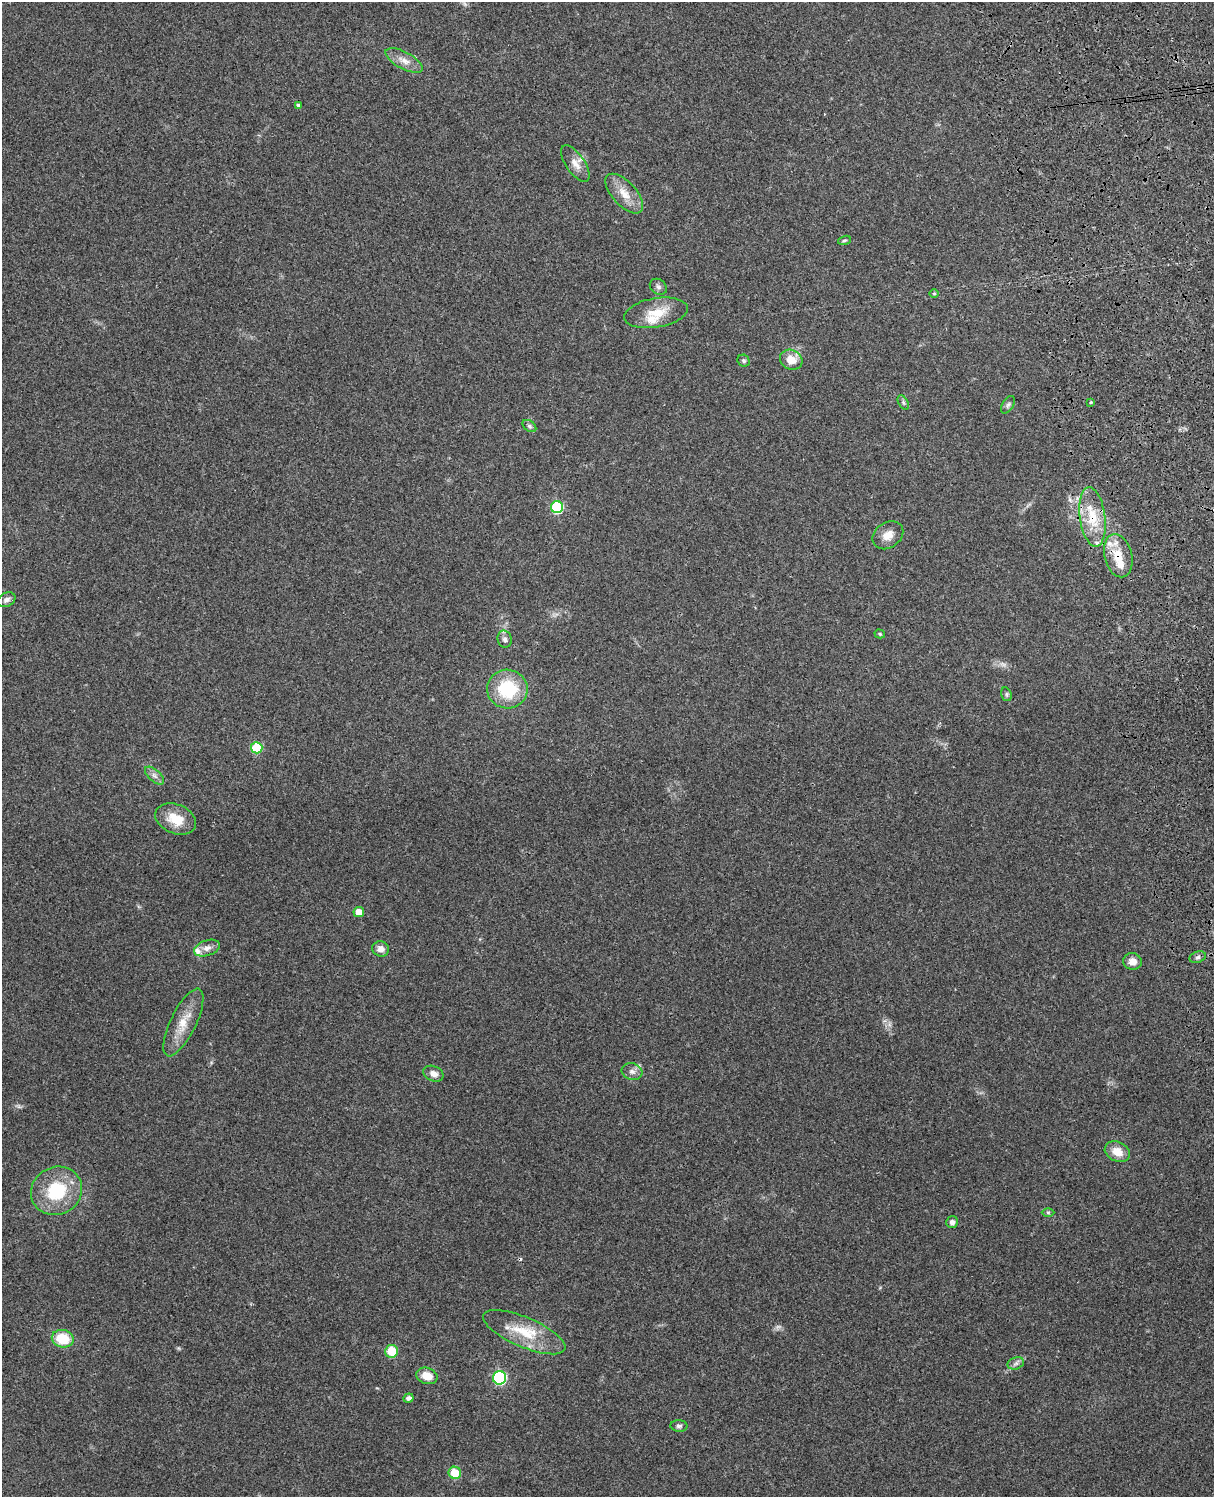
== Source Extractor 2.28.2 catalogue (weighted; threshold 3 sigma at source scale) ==
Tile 6 of 4 x 3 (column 2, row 2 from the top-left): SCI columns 1332-2543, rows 1660-3154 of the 5089 x 4927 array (HDU 1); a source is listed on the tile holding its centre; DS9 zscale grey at full resolution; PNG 1216 x 1499 px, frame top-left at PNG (2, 2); each listed source drawn as its Kron ellipse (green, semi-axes under 4 px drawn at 4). Shown black and unused: <1% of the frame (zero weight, under 3 of 4 exposures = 6% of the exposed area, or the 3 px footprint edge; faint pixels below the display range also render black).
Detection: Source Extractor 2.28.2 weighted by HDU 2 'WHT'; one run over the whole footprint, this tile lists its part. Background 0.255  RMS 0.0089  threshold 0.0398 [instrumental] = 3 sigma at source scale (4.5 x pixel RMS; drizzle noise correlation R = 1.50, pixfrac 1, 0.05/0.05 arcsec/px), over >= 5 px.
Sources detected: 56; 3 too faint to see at this stretch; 1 cosmic-ray / hot-pixel residue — neither listed nor drawn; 5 inside a brighter listed object's ellipse — not listed separately; the other 47 listed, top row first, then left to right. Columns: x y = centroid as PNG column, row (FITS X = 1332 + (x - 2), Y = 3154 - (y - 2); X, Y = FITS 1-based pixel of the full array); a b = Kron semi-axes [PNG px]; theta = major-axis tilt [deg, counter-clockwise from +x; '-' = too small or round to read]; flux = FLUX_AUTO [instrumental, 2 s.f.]
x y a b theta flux
404 60 21 8 -28 8.9
298 105 4 3 - 1.5
575 164 21 9 -56 8.4
624 194 24 12 -47 14
844 240 6 4 18 1.4
658 287 9 7 -36 2.7
934 294 5 3 - 0.85
656 313 32 14 9 21
791 360 11 9 -27 12
744 361 6 5 - 1.7
903 402 8 4 -60 1.7
1091 402 4 3 - 0.88
1008 405 10 5 57 2.3
529 426 8 5 -37 2
557 507 6 6 - 75
1092 517 30 12 -82 26
888 535 16 12 34 9.4
1118 556 22 14 -76 19
6 600 9 7 25 3.3
880 634 5 4 - 1.4
505 639 9 7 -75 2.9
507 689 20 19 - 47
1006 694 7 5 -74 1.6
257 748 5 5 - 38
154 776 11 6 -41 3.7
176 819 21 14 -23 19
359 912 5 5 - 12
207 948 13 7 19 5.9
381 949 8 7 - 6
1198 957 8 5 19 2.4
1132 961 9 8 - 7.8
183 1023 37 13 64 19
632 1072 10 8 -16 4.3
433 1074 10 7 -23 5.4
1117 1152 13 9 -26 12
57 1191 26 23 29 47
1048 1212 6 4 -1 1.2
952 1222 6 5 - 3.4
524 1332 44 15 -23 32
63 1339 11 8 -11 27
391 1351 6 6 - 28
1016 1363 8 6 18 2.7
427 1376 11 8 -20 12
500 1378 7 6 - 100
408 1398 5 4 - 3.1
679 1426 8 5 -4 2.3
455 1473 6 6 - 24
Overlapping masked pixels (flux is a lower limit): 2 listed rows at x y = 1092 517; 1118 556